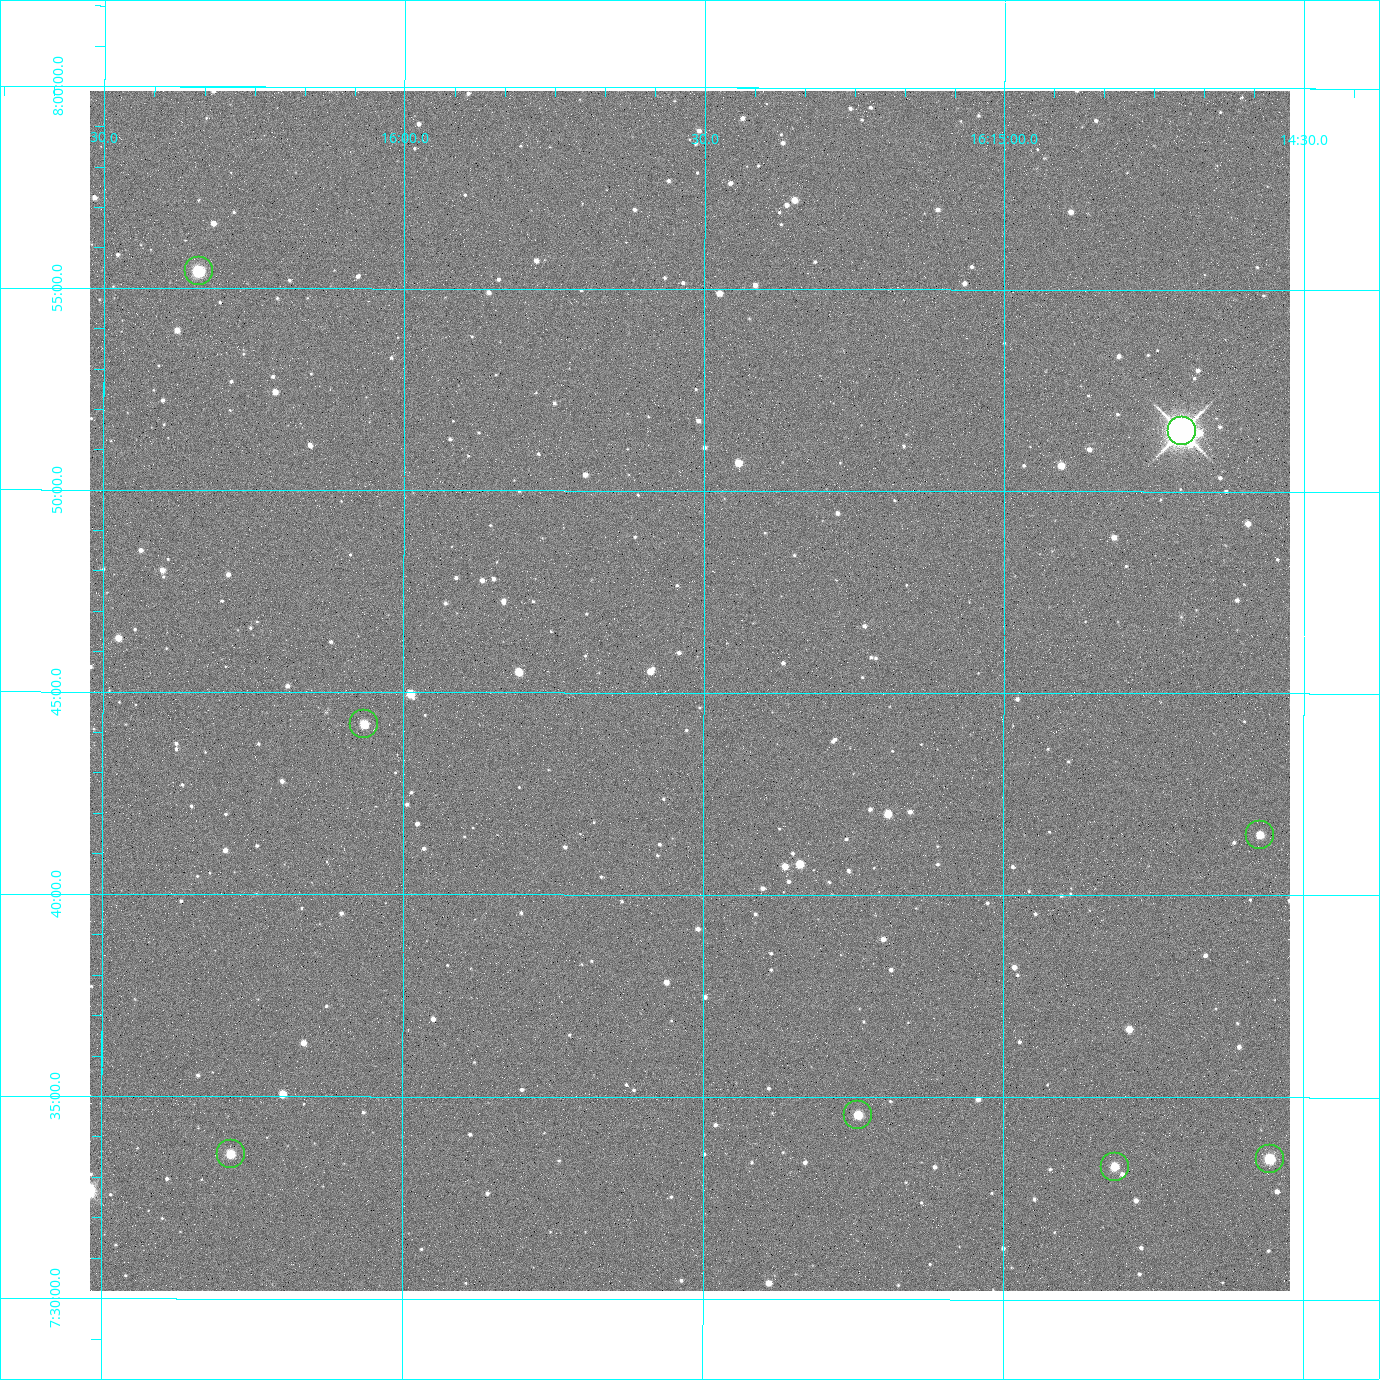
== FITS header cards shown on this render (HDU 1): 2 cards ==
NAXIS1  =                 2400 / Width of image data
NAXIS2  =                 2400 / Height of image data

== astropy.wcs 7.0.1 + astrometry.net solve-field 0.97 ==
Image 2400 x 2400 px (HDU 1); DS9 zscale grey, zoomed out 1/2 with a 90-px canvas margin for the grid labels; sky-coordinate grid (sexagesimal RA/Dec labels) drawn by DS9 from the SOLVED WCS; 8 Tycho-2 reference stars matched to detected sources circled (green)
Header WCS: RA---TAN/DEC--TAN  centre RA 16:15:31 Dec +07:45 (243.88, +7.75 deg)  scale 0.74 arcsec/px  FOV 29.6' x 29.6'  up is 0 deg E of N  parity normal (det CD < 0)
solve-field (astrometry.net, Tycho-2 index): VERIFIED the header's WCS against the Tycho-2 star catalogue (4 matches, 0 conflicts) and refined it, rather than solving blind
Solved WCS: RA---TAN-SIP/DEC--TAN-SIP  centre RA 16:15:31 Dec +07:45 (243.88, +7.75 deg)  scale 0.743 arcsec/px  FOV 29.7' x 29.7'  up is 0 deg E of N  parity normal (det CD < 0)
The solver's refit moves the header's centre by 2.8 arcsec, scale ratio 1.003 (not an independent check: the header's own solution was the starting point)
Tycho-2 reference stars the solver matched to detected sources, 8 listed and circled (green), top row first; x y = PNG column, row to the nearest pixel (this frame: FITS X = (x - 90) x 2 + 1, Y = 2400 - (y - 91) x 2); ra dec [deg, ICRS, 3 dp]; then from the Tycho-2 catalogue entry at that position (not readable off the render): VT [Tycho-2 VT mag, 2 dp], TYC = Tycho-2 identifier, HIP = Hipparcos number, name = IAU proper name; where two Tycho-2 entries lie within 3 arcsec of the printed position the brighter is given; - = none
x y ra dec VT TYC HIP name
198 272 244.086 +7.924 10.10 946-635-1 - -
1182 432 243.676 +7.858 6.72 946-1598-1 79608 -
364 724 244.016 +7.737 11.56 946-881-1 - -
1260 836 243.643 +7.692 11.91 946-916-1 - -
858 1116 243.810 +7.576 11.94 946-1047-1 - -
230 1154 244.071 +7.560 11.55 946-984-1 - -
1270 1159 243.639 +7.558 10.81 946-1083-1 - -
1115 1167 243.703 +7.555 12.21 946-959-1 - -